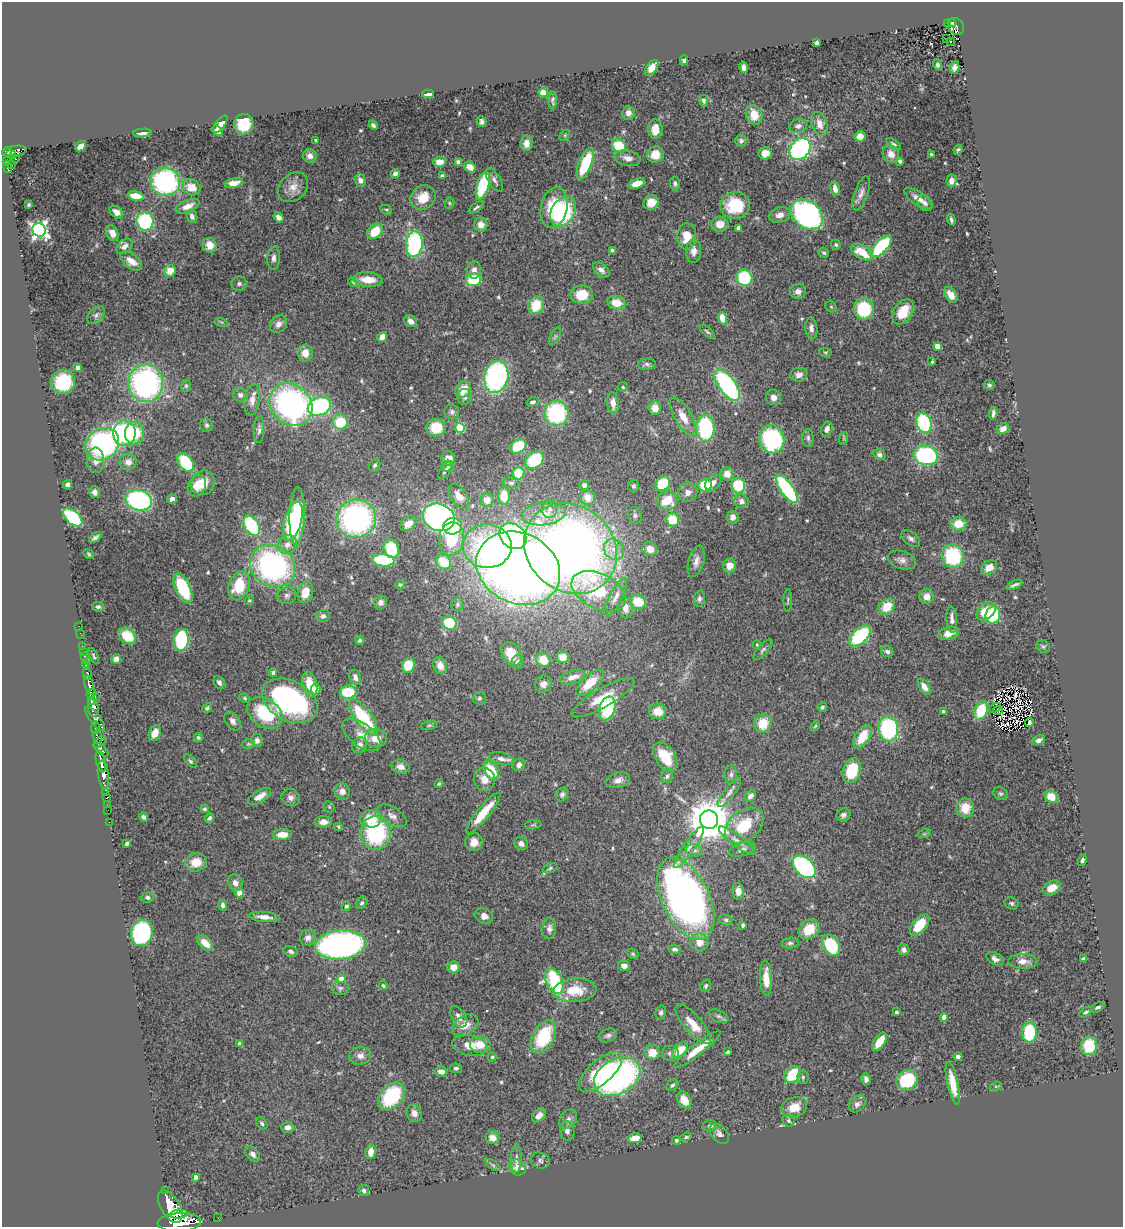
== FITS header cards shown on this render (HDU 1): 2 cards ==
NAXIS1  =                 1121
NAXIS2  =                 1225

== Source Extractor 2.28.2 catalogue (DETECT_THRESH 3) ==
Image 1121 x 1225 px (HDU 1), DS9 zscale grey, 1 PNG px = 1 image px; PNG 1125 x 1229 px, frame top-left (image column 1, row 1225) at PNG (2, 2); each listed source drawn as its Kron ellipse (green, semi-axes under 4 px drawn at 4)
Background 2.52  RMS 0.047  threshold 0.142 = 3 sigma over >= 5 px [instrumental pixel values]
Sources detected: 554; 4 with non-positive FLUX_AUTO (blend fragments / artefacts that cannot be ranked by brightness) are neither listed nor drawn; of the other 550, the 500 brightest by FLUX_AUTO listed and drawn (50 fainter detections omitted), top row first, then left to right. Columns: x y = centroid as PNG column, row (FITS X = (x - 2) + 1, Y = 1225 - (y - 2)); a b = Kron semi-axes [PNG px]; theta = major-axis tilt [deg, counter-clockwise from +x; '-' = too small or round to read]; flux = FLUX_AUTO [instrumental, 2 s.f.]
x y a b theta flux
947 23 3 3 - 27
952 23 4 4 - 150
956 26 8 7 - 240
947 38 3 2 - 7.5
950 41 3 2 - 5.4
817 43 4 4 - 8.1
684 60 5 4 - 11
937 65 5 4 - 8.7
744 67 6 4 -78 14
955 67 6 5 - 13
652 68 9 5 54 40
543 92 4 4 - 140
428 94 6 4 3 28
553 100 9 3 -88 7.2
704 101 6 4 -78 6.4
628 113 7 6 - 19
754 115 10 8 -70 52
482 122 5 4 - 9.5
220 124 10 5 52 19
244 124 10 9 - 100
819 124 12 7 -71 32
373 125 5 3 - 7.3
798 126 9 7 16 13
655 129 10 7 88 41
217 131 6 4 -38 14
142 133 9 4 4 13
565 135 6 4 46 4.6
860 136 5 5 - 32
316 140 3 3 - 8.6
741 141 6 6 - 7.8
526 143 7 6 - 27
894 144 8 3 -37 5.3
81 146 6 4 41 26
619 146 7 6 - 130
800 149 12 9 50 570
958 150 5 3 - 5.2
15 151 12 5 9 710
7 152 5 4 - 1200
765 153 7 6 - 33
655 154 8 8 - 50
891 154 9 7 -53 28
931 154 3 3 - 3.9
11 155 5 4 - 1300
310 156 7 6 - 16
628 158 13 7 -11 23
16 159 3 2 - 150
7 161 4 4 - 540
900 161 4 3 - 11
439 162 6 5 - 35
458 162 4 4 - 22
585 164 16 6 69 170
12 165 2 2 - 90
8 167 6 3 -81 430
470 167 6 5 - 37
395 174 5 4 - 12
442 176 4 3 - 7
360 180 6 5 - 17
494 180 13 6 -60 13
951 181 6 5 - 20
165 182 15 14 - 470
234 183 9 5 10 24
637 183 9 4 19 39
675 183 7 5 -86 7.9
483 186 14 6 73 210
191 187 9 7 -28 49
293 187 17 13 46 36
835 189 7 4 -76 24
861 194 18 6 70 19
136 196 8 4 -11 63
423 197 13 11 37 56
918 198 16 6 -34 25
651 202 7 7 - 43
449 203 5 5 - 4.8
925 203 8 6 -52 9.7
28 205 4 3 - 5
735 205 15 13 6 120
188 206 13 6 22 30
476 207 9 3 35 6.9
554 207 21 13 78 140
386 210 6 4 -27 4.6
116 212 7 5 -39 17
563 212 16 11 59 300
780 215 11 7 18 23
807 215 18 13 -40 810
192 216 7 5 -68 11
278 217 5 4 - 19
951 220 6 3 -74 7.3
145 221 9 8 - 290
720 224 8 7 - 33
481 225 7 6 - 25
738 228 4 4 - 22
39 230 7 6 - 1200
375 231 9 6 47 76
112 233 8 5 -68 26
687 236 13 9 88 52
414 244 13 8 85 410
210 245 7 7 - 42
836 245 5 4 - 6.1
124 246 9 6 42 16
881 246 13 6 47 360
612 251 4 4 - 23
694 251 11 7 87 23
862 252 12 6 -30 79
824 253 5 4 - 5.2
274 258 11 6 85 16
131 261 12 7 -38 32
474 270 9 7 84 18
601 270 9 6 -40 15
170 271 6 6 - 45
744 278 8 8 - 190
368 280 15 7 -4 51
474 280 7 6 - 150
353 282 5 3 - 4
239 284 8 7 - 9.3
798 291 8 7 - 16
582 295 11 9 3 79
951 295 8 5 -55 31
616 303 9 7 -15 53
536 305 9 7 68 83
831 307 6 5 - 4.3
864 309 10 10 - 170
903 312 14 9 56 68
96 315 10 6 46 10
723 318 6 4 -70 50
410 321 7 5 -36 19
221 322 6 4 -17 4.6
279 324 9 7 42 18
811 328 10 6 -84 16
707 332 9 4 -42 6.1
555 336 10 4 64 7.1
382 337 5 4 - 28
937 346 4 4 - 43
825 352 6 3 -1 4
305 353 8 7 - 33
932 362 4 3 - 3.9
647 364 9 5 4 8.8
78 367 4 4 - 21
799 375 8 7 - 17
496 377 16 12 78 660
63 382 12 12 - 180
146 383 19 17 88 740
727 385 18 8 -55 500
989 385 5 5 - 6.7
186 386 6 5 - 5.7
623 387 5 4 - 4.8
463 390 9 7 56 51
240 395 7 6 - 13
465 397 8 7 - 14
773 397 8 7 - 18
252 400 16 7 81 28
533 402 6 4 16 7.6
613 403 11 6 -85 27
291 404 23 20 -45 860
319 406 12 9 24 390
655 408 7 6 - 36
452 412 8 7 - 9.8
556 413 12 12 - 340
993 413 6 3 84 9.3
683 417 21 8 -59 52
340 422 7 7 - 110
924 423 10 7 -74 380
207 425 7 6 - 7.8
436 428 9 9 - 80
460 428 5 4 - 170
705 428 13 9 -89 320
827 429 8 5 69 12
1003 429 6 5 - 19
259 430 13 5 89 11
124 433 13 11 -89 290
134 433 11 9 87 130
808 438 9 5 -89 8
844 438 6 4 72 4.2
772 439 14 12 -75 340
102 444 18 15 38 680
518 446 8 6 36 120
880 455 6 5 - 11
926 455 12 9 -14 420
448 459 7 7 - 27
96 460 13 8 -90 29
534 460 10 7 39 150
128 462 8 8 - 20
186 463 10 6 -53 210
375 465 7 5 57 7.1
448 466 6 5 - 7
445 470 9 5 57 11
519 473 6 5 - 100
727 474 6 6 - 31
203 483 12 11 - 53
511 483 8 5 -1 8.6
713 483 9 7 47 16
663 484 8 6 42 120
68 485 4 4 - 13
584 485 5 5 - 14
705 485 6 6 - 110
738 485 8 7 - 130
197 486 11 9 64 39
633 486 6 5 - 7.6
787 489 16 6 -55 400
95 492 6 5 - 13
688 492 10 9 - 19
459 496 14 8 -54 36
504 496 9 6 -89 70
588 497 7 7 - 41
172 499 5 4 - 14
139 500 13 10 -15 490
487 500 7 6 - 30
667 501 10 9 - 80
741 501 7 6 - 14
550 509 9 7 77 15
544 514 22 11 8 60
635 515 8 7 - 11
297 516 29 7 88 270
73 517 11 6 -41 260
439 517 16 13 -22 1000
733 517 6 6 - 15
356 519 20 19 - 760
673 520 6 6 - 93
293 521 20 8 75 300
408 524 9 6 38 30
958 524 8 6 8 67
252 526 11 7 -57 240
452 526 9 8 - 110
513 536 14 11 -40 700
95 538 7 3 36 8.3
911 538 11 6 -37 12
452 539 17 12 81 140
287 544 10 9 - 23
487 546 24 22 -3 380
391 549 9 7 -72 160
570 549 49 42 -40 2700
650 549 7 6 - 31
614 550 11 9 -49 32
89 554 6 4 -38 4.4
953 556 11 11 - 240
383 560 11 6 -5 250
902 560 14 9 -16 20
696 561 16 7 75 23
444 562 8 7 - 90
273 566 23 20 -32 720
730 566 7 6 - 36
989 567 8 6 35 39
518 568 43 35 -26 3500
400 584 5 4 - 5.2
239 585 14 10 70 110
1014 585 8 3 22 8.1
183 588 16 7 -65 170
599 591 29 17 -26 220
305 592 11 7 74 46
287 595 10 8 24 13
926 596 7 7 - 26
616 597 21 6 63 27
699 599 8 5 83 10
249 600 5 4 - 4.1
788 601 11 3 88 5
381 602 7 6 - 14
638 602 8 7 - 83
457 604 7 6 - 6.3
98 607 6 4 -11 6.9
887 607 9 7 43 63
625 608 10 7 -83 28
986 611 11 7 39 85
993 615 8 7 - 180
323 616 7 6 - 10
952 620 13 5 -85 20
449 623 7 6 - 160
79 626 2 2 - 18
948 633 10 6 16 30
81 634 5 2 - 43
127 636 10 7 -39 86
860 636 13 7 44 280
181 640 11 7 86 320
359 640 5 4 - 5.6
757 645 4 4 - 4.2
82 646 3 2 - 67
1043 647 7 6 - 6.6
763 650 13 5 48 9.8
887 651 6 5 - 9.7
83 652 2 2 - 22
511 654 12 9 -60 70
84 656 3 3 - 130
94 656 8 3 -66 4.8
563 657 6 6 - 41
116 659 5 4 - 27
543 660 7 6 - 62
87 661 4 2 - 30
518 662 7 6 - 9.6
86 665 4 3 - 790
408 665 7 6 - 84
440 666 9 6 -68 31
273 673 4 4 - 6.1
87 674 6 3 -80 630
355 677 8 5 -69 17
573 677 13 6 17 29
219 682 7 5 -60 12
590 683 17 7 42 82
543 684 8 8 - 20
89 685 10 4 -74 4800
310 685 13 7 -76 85
924 687 9 5 -57 26
315 689 5 5 - 43
348 692 8 6 11 110
91 693 5 3 - 1900
95 697 3 2 - 400
245 698 5 4 - 4.7
479 698 6 6 - 7.8
603 698 35 9 30 75
290 701 30 20 -27 590
92 702 4 3 - 1900
822 707 5 4 - 6.3
93 708 9 5 -84 6200
207 708 5 4 - 6.2
607 708 12 7 72 370
995 708 6 2 29 4.4
658 711 8 8 - 47
981 711 9 6 69 130
998 711 5 2 - 5.5
943 712 3 3 - 9.3
265 713 19 14 -35 170
363 717 21 8 -54 220
95 719 15 5 -53 2400
233 721 10 7 -55 14
763 723 9 8 - 72
1029 723 4 3 - 5.8
429 725 8 3 11 4.7
815 726 5 4 - 4.4
95 727 6 3 88 1000
888 729 12 10 -84 330
155 733 8 5 66 36
361 735 22 11 -36 41
97 737 7 4 -71 2200
862 737 13 7 58 81
198 738 5 4 - 6.8
376 738 11 9 2 44
257 740 6 6 - 14
1038 740 7 5 22 14
100 742 8 4 45 830
248 744 6 5 - 4.6
359 745 8 7 - 18
101 750 9 4 -44 1300
665 757 16 10 -57 100
501 759 13 6 -12 16
101 761 11 4 -77 4700
191 761 8 4 -48 6.1
519 765 6 5 - 14
400 767 9 7 -13 19
491 770 10 6 -58 110
852 771 13 9 73 120
731 774 9 6 88 9.9
103 775 14 5 -82 4400
667 776 7 5 62 7.6
484 779 12 10 -73 36
618 780 12 7 15 20
439 784 5 4 - 4.5
342 791 8 7 - 21
105 793 3 2 - 76
729 793 17 5 52 16
562 794 7 5 59 9.7
1000 794 8 6 -33 6.4
260 796 13 6 32 26
750 796 6 5 - 18
1051 797 7 5 -38 48
107 798 4 3 - 150
291 798 9 8 - 14
107 804 2 2 - 40
329 807 6 5 - 4.2
965 808 9 8 - 61
204 809 3 3 - 4.8
108 810 2 2 - 30
483 813 26 6 50 92
843 815 7 6 - 10
392 816 16 8 -33 21
144 817 5 4 - 9
209 818 5 4 - 8
371 819 10 8 -6 78
709 820 9 9 - 13000
109 822 2 2 - 30
323 822 8 5 2 20
533 825 8 4 1 5
744 825 22 14 39 130
339 827 4 3 - 4.6
376 833 17 15 84 320
924 834 7 4 18 4.7
282 835 9 5 3 34
737 841 22 6 -37 23
474 842 9 8 - 34
127 843 4 3 - 6.2
521 844 7 6 - 14
689 847 25 5 56 26
742 849 14 6 17 15
694 850 8 6 -10 11
1082 860 6 4 75 6.8
196 862 11 9 10 54
804 867 13 9 -44 560
550 868 8 4 23 5.9
235 883 8 7 - 20
1052 888 9 6 29 45
738 891 8 6 -84 19
240 893 4 4 - 71
147 897 6 5 - 8.2
686 899 44 23 -64 1700
362 903 7 5 51 6.4
1011 903 7 6 - 7
223 905 5 4 - 10
346 906 5 4 - 7.4
484 916 9 7 -28 19
264 917 15 5 -5 23
726 920 7 5 -9 6.4
743 925 4 3 - 8
920 925 13 6 50 100
549 929 10 7 82 14
809 929 11 9 39 83
142 933 13 11 78 410
308 938 8 7 - 17
699 942 9 8 - 37
205 943 9 5 -42 40
790 943 8 5 6 7.7
340 945 25 14 5 1000
831 945 11 8 -58 210
674 949 6 4 -7 9
904 950 6 5 - 12
291 951 7 5 -22 9.8
633 954 6 5 - 5.2
995 959 9 6 -31 14
1083 959 4 3 - 5.6
1023 961 14 7 -1 28
624 966 6 5 - 21
454 967 6 6 - 32
766 978 17 6 -87 48
341 979 4 4 - 45
555 981 13 8 -64 280
383 985 4 3 - 4.6
706 986 6 5 - 6.4
340 988 9 7 0 9.9
575 990 21 12 3 84
1098 1007 8 4 26 8.2
896 1012 3 3 - 7.2
1086 1012 7 4 33 7.1
661 1013 7 5 76 8.2
719 1016 10 5 -24 9.4
459 1017 12 7 -58 19
944 1017 4 4 - 36
693 1024 25 9 -49 61
465 1025 14 9 31 38
1029 1032 10 7 90 160
608 1035 9 6 19 11
543 1037 18 10 60 180
880 1042 10 5 56 61
240 1044 4 4 - 31
480 1044 10 8 -5 47
469 1046 17 10 -10 44
1089 1046 9 8 - 120
697 1049 29 6 38 66
680 1050 9 6 42 72
652 1052 7 7 - 52
728 1052 4 3 - 5.1
670 1053 8 7 - 13
360 1056 11 9 6 21
492 1057 4 4 - 4.5
958 1057 4 3 - 9.2
456 1068 6 5 - 7.1
441 1072 6 5 - 19
600 1072 27 12 41 160
792 1075 9 7 49 120
617 1077 25 17 29 1000
803 1077 7 5 -89 6.2
866 1079 6 4 -78 12
907 1080 11 9 36 180
953 1083 22 5 -78 53
672 1085 6 5 - 6.8
996 1086 6 4 18 3.9
391 1096 16 11 49 210
684 1100 9 6 -56 53
857 1104 9 7 46 12
794 1107 13 10 17 53
414 1113 9 7 -68 20
539 1115 8 5 44 18
568 1119 10 8 55 16
789 1121 6 5 - 6.3
262 1124 7 4 -51 5.6
710 1126 7 6 - 9.8
288 1127 7 5 0 17
567 1131 10 7 -80 14
719 1134 12 7 -51 14
686 1137 6 4 19 5.1
493 1138 7 6 - 27
635 1138 7 5 9 41
676 1140 4 4 - 6.5
371 1152 7 5 85 30
253 1154 9 6 -48 12
516 1159 14 5 88 13
540 1161 10 7 -20 10
493 1165 8 4 -36 6.5
517 1167 9 7 -34 36
195 1177 4 3 - 13
165 1191 3 3 - 220
364 1191 5 5 - 9.3
170 1206 18 9 -60 14000
179 1214 9 4 6 1800
218 1218 2 2 - 15
179 1222 22 9 3 16000
At the frame edge (FLAGS 8, measured only in part): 1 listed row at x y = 179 1222
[50 fainter detections neither listed nor drawn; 4 non-positive-flux detections neither listed nor drawn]